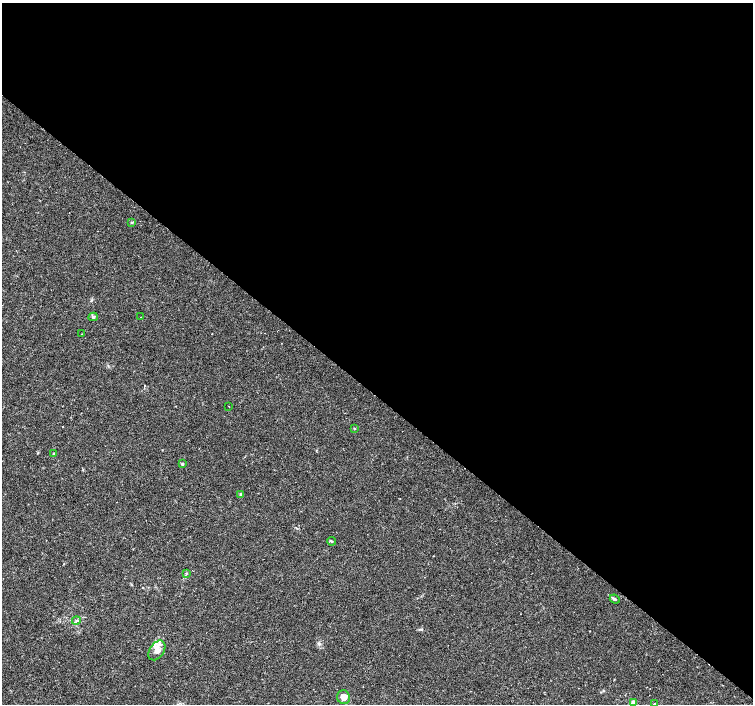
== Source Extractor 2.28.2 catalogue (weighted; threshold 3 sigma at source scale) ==
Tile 3 of 4 x 4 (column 3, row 1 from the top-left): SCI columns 3006-4506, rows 4451-5854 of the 6006 x 6026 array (HDU 1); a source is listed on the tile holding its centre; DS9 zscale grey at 2 x 2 block average (1 PNG px = mean of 2 x 2 image px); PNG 755 x 706 px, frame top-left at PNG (2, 3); each listed source drawn as its Kron ellipse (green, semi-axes under 4 px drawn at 4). Shown black and unused: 56% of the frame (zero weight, under 2 of 3 exposures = <1% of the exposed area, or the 3 px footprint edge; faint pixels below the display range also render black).
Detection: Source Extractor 2.28.2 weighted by HDU 2 'WHT'; one run over the whole footprint, this tile lists its part. Background 0.0217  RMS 0.0027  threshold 0.0123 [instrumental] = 3 sigma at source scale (4.5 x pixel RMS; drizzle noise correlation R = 1.50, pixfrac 1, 0.0396/0.0396 arcsec/px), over >= 5 px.
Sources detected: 18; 1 inside a brighter listed object's ellipse — not listed separately; the other 17 listed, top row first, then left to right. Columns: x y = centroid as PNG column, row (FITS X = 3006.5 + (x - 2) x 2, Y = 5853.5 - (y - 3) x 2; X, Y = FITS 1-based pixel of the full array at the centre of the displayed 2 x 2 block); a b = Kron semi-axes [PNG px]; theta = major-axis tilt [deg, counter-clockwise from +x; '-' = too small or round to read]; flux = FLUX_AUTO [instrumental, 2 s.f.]
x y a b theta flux
132 222 3 3 - 0.54
93 317 4 3 - 0.85
141 317 2 2 - 0.33
82 334 2 2 - 0.32
229 407 2 2 - 0.38
355 428 3 2 - 0.34
54 454 2 2 - 1.6
182 464 3 3 - 0.94
241 494 4 3 - 0.68
331 541 4 3 - 0.69
187 573 3 2 - 0.5
615 599 5 3 - 1
76 621 4 3 - 0.95
157 650 11 7 56 4.7
344 697 7 6 - 4.6
633 703 3 2 - 9.7
655 703 3 2 - 0.31
Isophote crosses this tile's border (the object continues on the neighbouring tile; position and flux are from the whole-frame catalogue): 1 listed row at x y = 633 703
Diffuse or blended objects may show on this block-average render without a row.